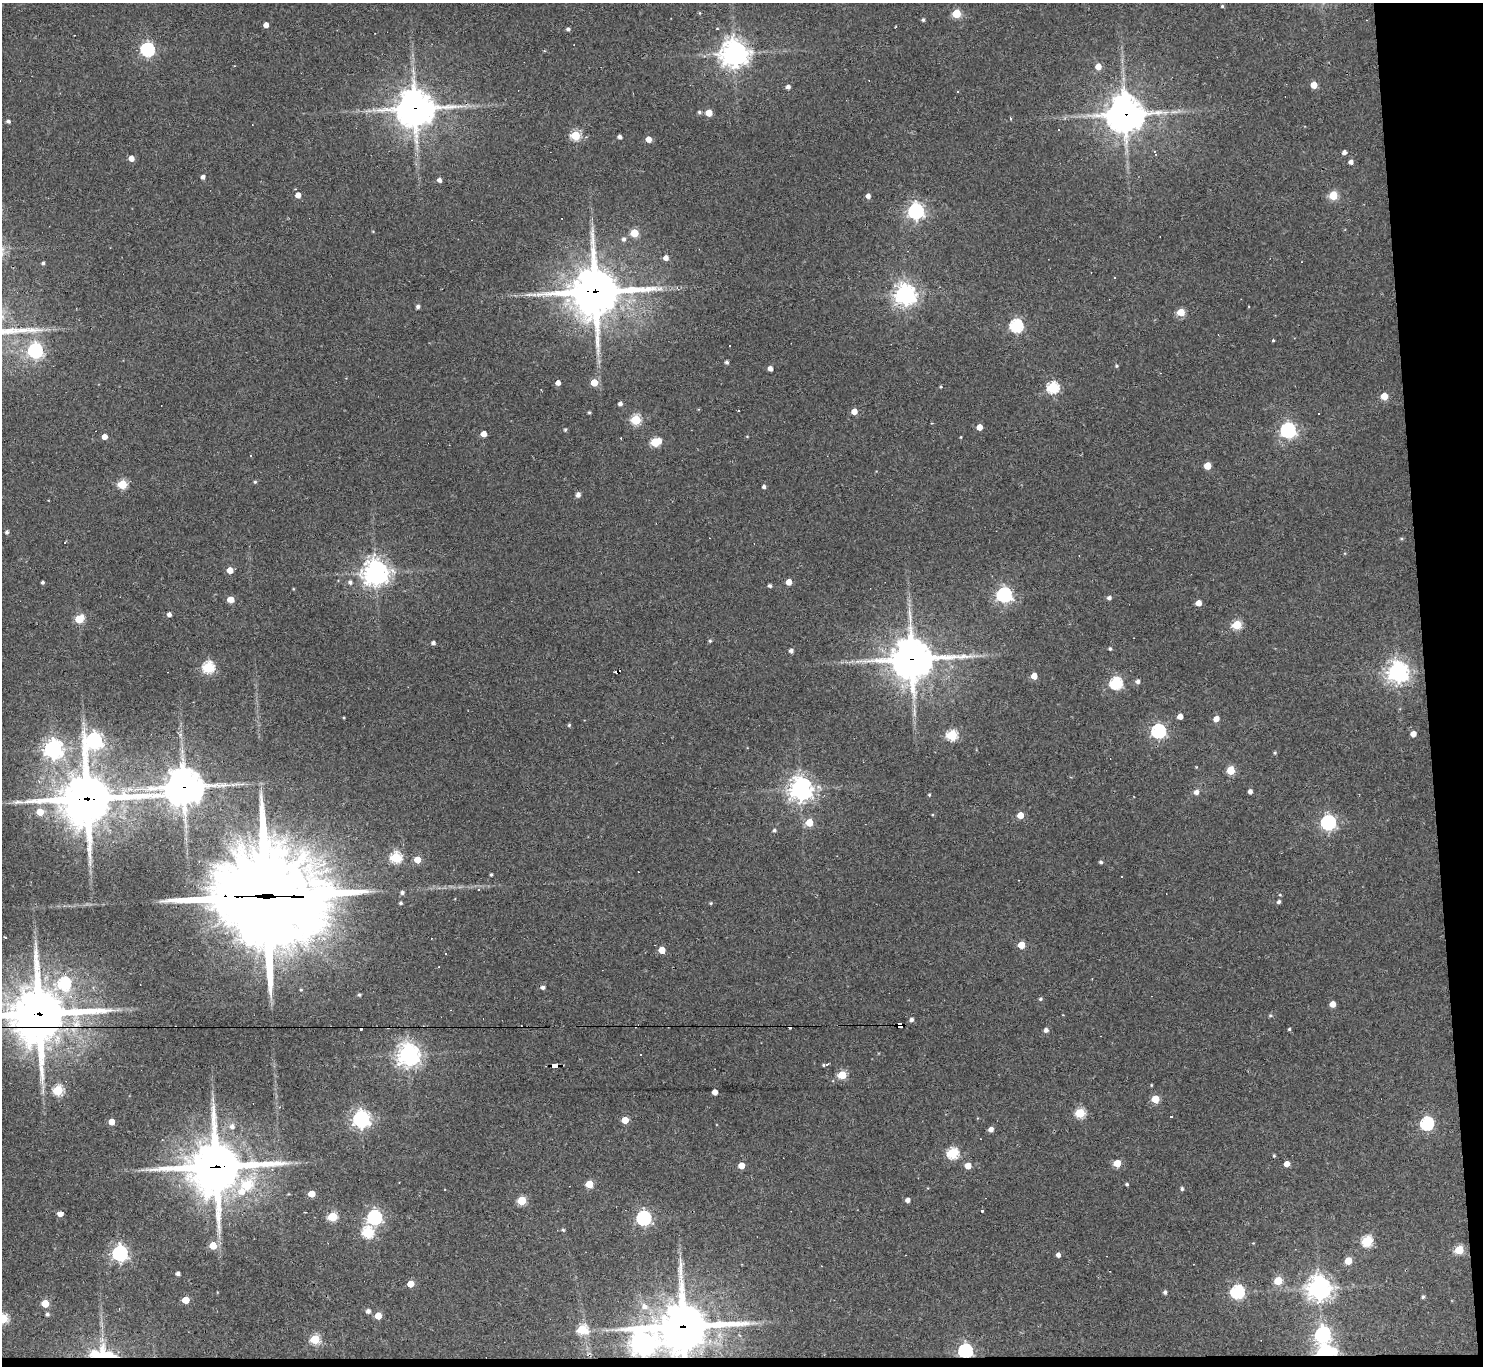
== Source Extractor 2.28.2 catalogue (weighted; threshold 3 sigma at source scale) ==
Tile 9 of 3 x 3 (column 3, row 3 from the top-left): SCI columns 2963-4443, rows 203-1566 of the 4443 x 4419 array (HDU 1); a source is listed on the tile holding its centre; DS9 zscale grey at full resolution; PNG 1485 x 1368 px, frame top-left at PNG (2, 3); no overlay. Shown black and unused: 5% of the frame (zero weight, under 2 of 3 exposures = <1% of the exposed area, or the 3 px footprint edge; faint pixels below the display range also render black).
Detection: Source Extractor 2.28.2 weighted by HDU 2 'WHT'; one run over the whole footprint, this tile lists its part. Background 0.18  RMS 0.0085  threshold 0.0381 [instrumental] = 3 sigma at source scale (4.5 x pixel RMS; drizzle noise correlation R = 1.50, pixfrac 1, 0.05/0.05 arcsec/px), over >= 5 px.
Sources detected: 231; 1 too faint to see at this stretch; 12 cosmic-ray / hot-pixel residue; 1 long thin detection or spike segment (spike, bleed or trail) — not listed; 4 inside a brighter listed object's ellipse — not listed separately; the other 213 listed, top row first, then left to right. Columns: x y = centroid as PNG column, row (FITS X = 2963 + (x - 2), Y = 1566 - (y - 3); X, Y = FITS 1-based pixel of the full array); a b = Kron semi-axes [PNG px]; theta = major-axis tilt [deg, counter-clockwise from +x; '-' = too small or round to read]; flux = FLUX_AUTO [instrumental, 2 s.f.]
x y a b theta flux
1222 6 4 4 - 1.2
700 13 5 3 - 0.79
956 13 5 5 - 38
923 20 4 4 - 1.5
266 25 4 4 - 6
568 29 4 4 - 2.1
147 49 7 6 - 170
734 53 9 9 - 910
234 66 3 3 - 0.62
1098 66 5 5 - 10
1314 85 5 5 - 13
788 87 5 4 - 3.1
957 91 3 2 - 1.2
415 109 13 12 - 2000
699 112 5 4 - 1.9
709 113 5 5 - 14
1125 114 13 12 - 1800
1010 118 4 3 - 1.1
8 121 4 4 - 2.2
575 135 5 5 - 54
620 137 4 4 - 3
648 139 4 4 - 9.2
1154 151 3 3 - 0.79
1344 152 4 4 - 3.2
1156 154 3 3 - 0.78
131 158 5 4 - 7.4
1351 162 5 4 - 3.4
203 177 4 4 - 3.5
439 180 4 4 - 3.7
298 195 5 5 - 6.7
1333 195 5 5 - 35
868 196 4 4 - 4.4
916 211 6 6 - 280
634 233 5 5 - 30
624 239 6 6 - 2.7
666 258 5 5 - 5.5
43 263 4 4 - 1.8
595 291 18 17 - 3600
905 295 7 7 - 610
418 307 5 4 - 2.3
1181 312 5 5 - 23
1016 325 6 6 - 130
1273 340 3 3 - 1.3
35 351 7 6 - 190
727 362 4 4 - 2.1
1116 366 5 4 - 1.2
770 368 4 4 - 5.2
594 382 5 5 - 18
558 383 4 4 - 5
941 387 4 3 - 0.84
1053 387 6 6 - 94
1384 396 5 5 - 16
620 404 4 4 - 3.2
854 411 4 4 - 11
589 412 4 3 - 1.1
636 420 5 5 - 57
979 427 4 4 - 9.4
565 430 4 3 - 1.3
1288 430 6 6 - 240
484 434 4 4 - 8.8
747 436 4 3 - 0.66
104 437 4 4 - 7.2
961 437 4 3 - 0.62
655 442 7 5 23 44
250 456 3 3 - 1.7
1207 466 5 5 - 19
255 482 5 4 - 1.1
122 484 5 5 - 49
764 487 4 4 - 2.2
578 495 5 4 - 4
7 532 4 4 - 2.2
1401 539 5 3 - 1
230 570 5 4 - 13
375 573 9 9 - 780
42 582 3 3 - 1.6
350 582 6 5 - 2.4
789 582 4 4 - 12
770 586 4 4 - 2.1
1004 595 6 6 - 240
1109 598 5 4 - 3.1
230 599 5 4 - 12
1199 603 5 4 - 7.7
169 614 4 4 - 3.5
79 619 6 5 - 34
1237 625 5 5 - 44
710 641 5 4 - 1.3
433 643 4 4 - 2.9
1110 649 4 4 - 1.4
791 651 4 4 - 3.2
912 659 16 14 2 2400
208 667 6 5 - 93
618 671 6 3 25 4.1
1398 672 7 7 - 580
1034 676 5 4 - 11
1138 681 5 4 - 3.1
1116 683 6 6 - 110
1180 716 5 4 - 7.6
344 718 3 3 - 0.72
1216 719 5 4 - 7.7
569 725 4 4 - 1.2
1158 731 6 6 - 170
1413 734 5 4 - 7.8
952 735 5 5 - 72
94 740 9 8 - 280
53 749 7 7 - 440
1275 753 5 4 - 1.2
1231 770 5 5 - 29
184 787 14 11 9 2000
800 789 8 8 - 640
1250 791 4 4 - 3.8
1196 792 6 5 - 4.2
929 795 4 4 - 0.92
87 799 20 18 9 3700
40 812 6 5 - 15
932 815 4 3 - 0.7
1020 815 5 4 - 12
809 822 5 5 - 20
1328 822 6 6 - 200
774 830 5 4 - 1.7
396 858 6 5 - 83
417 860 5 4 - 18
1101 862 4 4 - 1.7
491 875 4 3 - 1.2
479 889 4 4 - 1.2
402 893 5 5 - 2.3
1280 895 4 4 - 0.92
265 896 51 31 -2 17000
1279 902 5 4 - 2.1
400 903 4 4 - 1.4
711 903 4 3 - 1
5 938 3 3 - 2.1
1021 945 5 5 - 21
662 950 5 5 - 14
446 954 3 3 - 1.4
543 987 5 4 - 2.3
301 989 4 3 - 1
359 995 4 4 - 1.4
1040 999 5 4 - 1.5
1333 1004 5 4 - 8.2
39 1013 22 15 -1 4300
1270 1015 5 4 - 1.1
911 1020 5 5 - 2.6
900 1026 6 4 3 170
789 1027 3 3 - 20
1289 1029 4 3 - 1.1
1046 1030 5 5 - 3.5
37 1040 83 57 -75 230
408 1054 8 8 - 550
825 1064 9 3 15 1.9
555 1066 7 4 -1 52
842 1075 5 5 - 36
1151 1085 4 3 - 0.72
715 1092 4 4 - 6.7
1155 1099 5 5 - 24
279 1107 5 4 - 1.2
1080 1113 5 5 - 52
1170 1116 3 3 - 4.4
361 1119 7 6 - 360
625 1120 5 4 - 17
111 1122 5 4 - 12
1427 1123 6 6 - 130
232 1126 7 7 - 4.2
991 1129 5 4 - 4.9
952 1153 6 5 - 84
1274 1156 4 3 - 1
1117 1163 5 5 - 20
1287 1164 4 4 - 7.4
741 1165 5 5 - 12
968 1166 5 5 - 11
216 1167 21 19 8 3700
589 1184 5 5 - 27
1127 1184 4 3 - 1.3
247 1185 10 8 51 38
1182 1189 4 4 - 2
312 1194 5 5 - 16
908 1200 4 4 - 4.3
522 1201 5 5 - 38
982 1210 3 3 - 9.5
305 1212 3 2 - 0.7
60 1214 4 4 - 9.3
332 1217 5 5 - 47
374 1217 6 6 - 200
643 1218 6 6 - 200
563 1230 5 4 - 1.2
367 1232 6 6 - 84
1367 1241 6 5 - 73
213 1245 5 5 - 22
1459 1250 5 5 - 38
120 1253 6 6 - 270
1058 1255 4 4 - 3.8
1348 1261 5 5 - 18
178 1274 4 3 - 2.8
1278 1281 5 5 - 32
410 1284 5 5 - 16
1319 1288 8 8 - 740
1165 1292 5 4 - 1.9
1237 1292 6 6 - 160
1423 1297 4 4 - 1.7
185 1300 5 5 - 22
45 1303 5 5 - 21
644 1306 8 7 - 4.5
368 1311 5 5 - 3.2
47 1314 4 4 - 1.9
378 1316 5 5 - 18
3 1318 5 5 - 55
683 1326 18 16 7 3200
582 1330 6 5 - 45
1322 1334 7 6 - 250
315 1339 5 5 - 56
642 1344 11 9 -43 680
965 1351 6 6 - 190
1325 1353 9 5 10 360
103 1355 30 20 -1 33
Overlapping masked pixels (flux is a lower limit): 19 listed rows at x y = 415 109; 1125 114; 595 291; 912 659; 618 671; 184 787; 87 799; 265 896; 39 1013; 900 1026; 789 1027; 37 1040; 555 1066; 216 1167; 683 1326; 642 1344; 965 1351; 1325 1353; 103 1355
Isophote crosses this tile's border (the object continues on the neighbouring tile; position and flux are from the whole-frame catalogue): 3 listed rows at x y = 39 1013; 37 1040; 3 1318